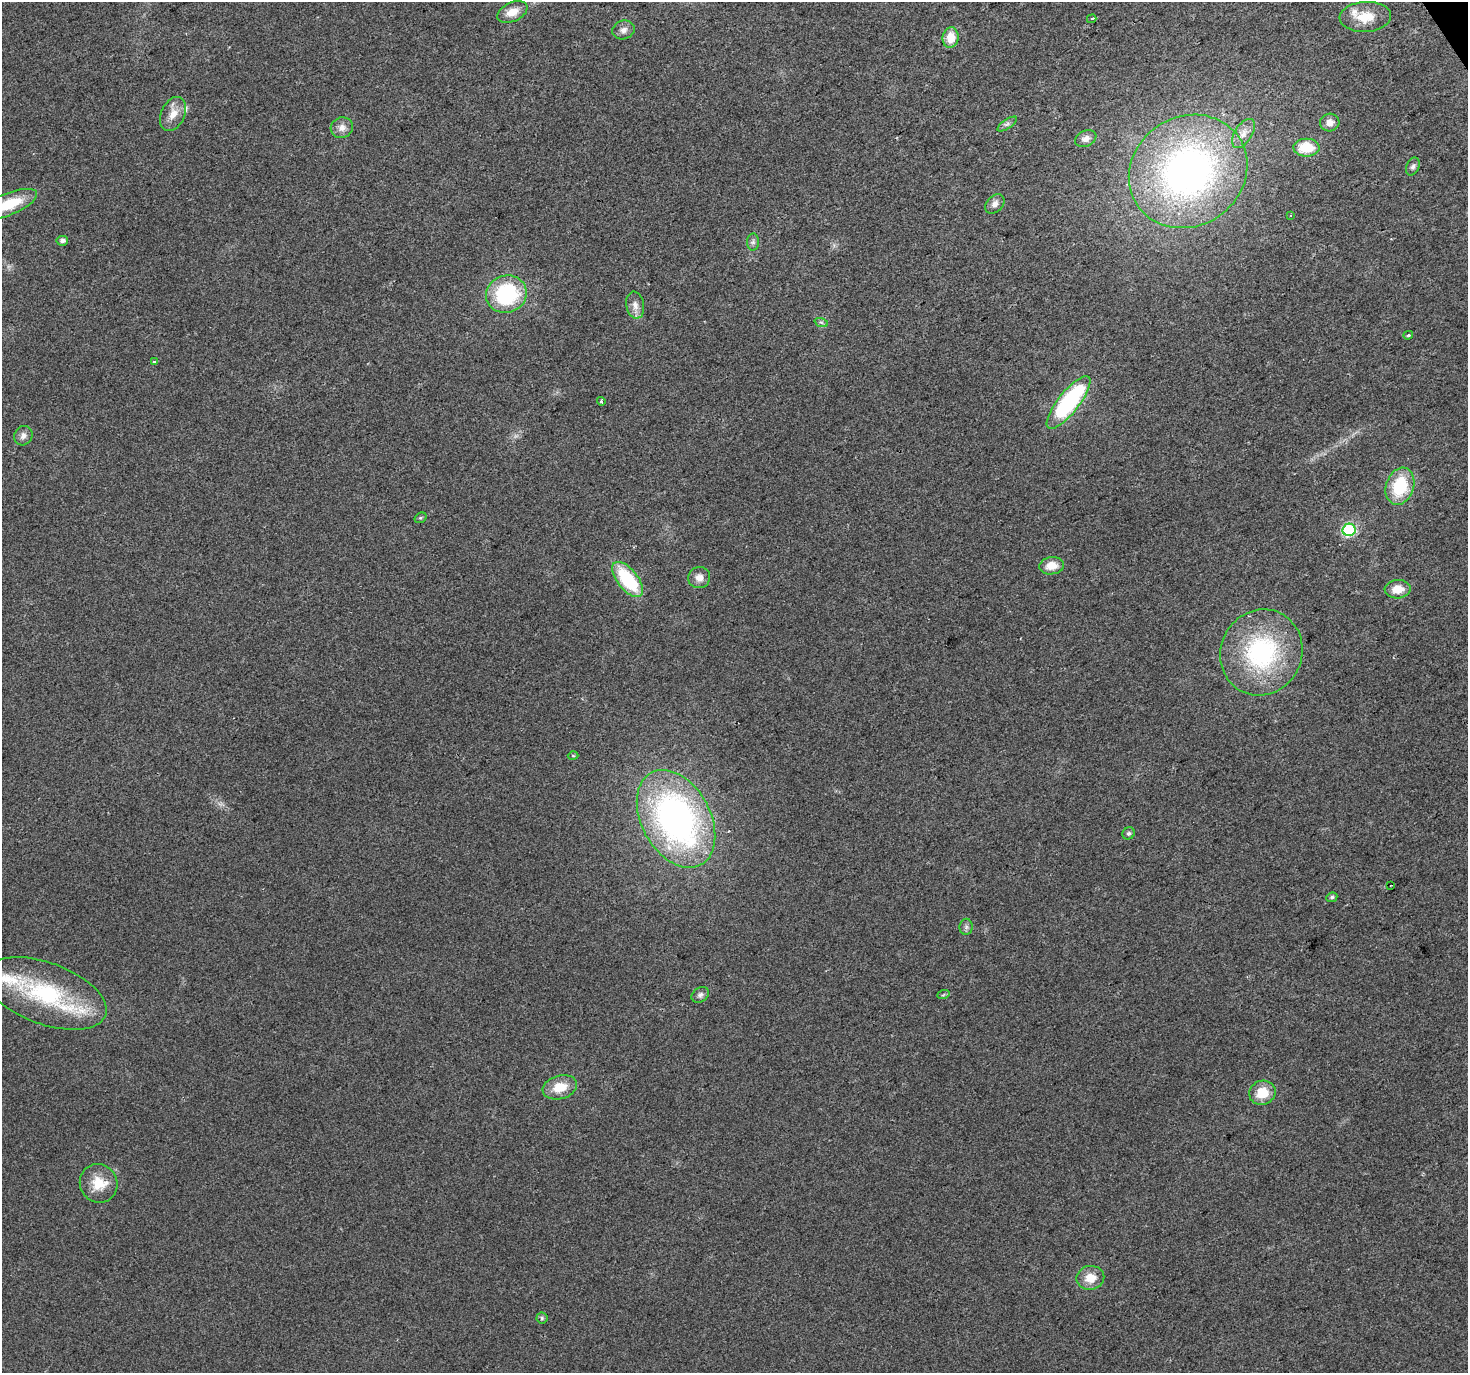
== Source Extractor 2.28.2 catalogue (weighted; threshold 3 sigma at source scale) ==
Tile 10 of 4 x 4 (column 2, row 3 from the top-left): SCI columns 1469-2934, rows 1547-2917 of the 5867 x 5772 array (HDU 1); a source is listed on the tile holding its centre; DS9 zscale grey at full resolution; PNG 1470 x 1375 px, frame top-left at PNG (2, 2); each listed source drawn as its Kron ellipse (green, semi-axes under 4 px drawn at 4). Shown black and unused: <1% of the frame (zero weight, under 2 of 3 exposures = <1% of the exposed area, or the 3 px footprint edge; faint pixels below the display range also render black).
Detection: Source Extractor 2.28.2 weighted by HDU 2 'WHT'; one run over the whole footprint, this tile lists its part. Background 0.0273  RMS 0.0062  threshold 0.0278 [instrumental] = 3 sigma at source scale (4.5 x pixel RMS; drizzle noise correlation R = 1.50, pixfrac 1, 0.0396/0.0396 arcsec/px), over >= 5 px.
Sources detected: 52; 3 inside a brighter listed object's ellipse — not listed separately; the other 49 listed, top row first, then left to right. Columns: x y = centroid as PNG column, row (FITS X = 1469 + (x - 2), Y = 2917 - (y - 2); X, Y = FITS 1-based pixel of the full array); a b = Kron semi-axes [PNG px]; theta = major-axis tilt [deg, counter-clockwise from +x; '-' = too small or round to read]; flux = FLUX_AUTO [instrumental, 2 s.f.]
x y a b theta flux
512 12 16 9 25 8.1
1365 17 26 15 3 16
1092 19 5 3 - 0.83
624 30 11 9 17 3.6
950 38 10 8 82 10
173 114 18 12 65 7.9
1330 122 10 9 - 4.2
1007 124 11 4 34 1.9
342 128 11 10 - 4.4
1243 133 16 8 58 5.1
1086 139 11 8 24 3.4
1306 148 13 9 -1 18
1413 166 9 6 65 2
1188 171 61 54 34 240
9 204 30 11 22 23
995 204 11 8 44 3.3
1291 215 3 2 - 0.51
62 241 6 5 - 2.5
753 242 8 6 89 1.8
506 294 20 18 17 58
635 305 13 9 -80 4.4
821 322 7 4 -19 1.2
1408 335 5 3 - 0.81
154 362 4 3 - 0.97
601 401 4 3 - 1.3
1068 402 32 10 52 87
23 436 10 9 - 3.3
1400 486 19 14 72 32
420 518 6 5 - 0.93
1349 530 6 6 - 76
1052 566 12 8 7 8.2
699 578 11 10 - 4.5
628 579 21 10 -52 41
1398 589 13 9 3 8.9
1261 652 44 40 64 87
573 756 5 3 - 0.6
676 819 52 34 -62 220
1129 833 6 5 - 1.5
1391 885 2 2 - 0.54
1332 897 5 4 - 1.3
966 927 8 6 89 1.8
46 993 64 30 -20 74
700 995 9 7 33 2.2
943 995 6 4 19 0.9
560 1087 17 11 16 12
1262 1093 13 12 - 13
99 1183 19 18 - 15
1090 1278 14 12 11 9.3
542 1318 5 5 - 1.2
Isophote crosses this tile's border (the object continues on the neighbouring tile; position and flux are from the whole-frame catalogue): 2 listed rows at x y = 512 12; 9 204